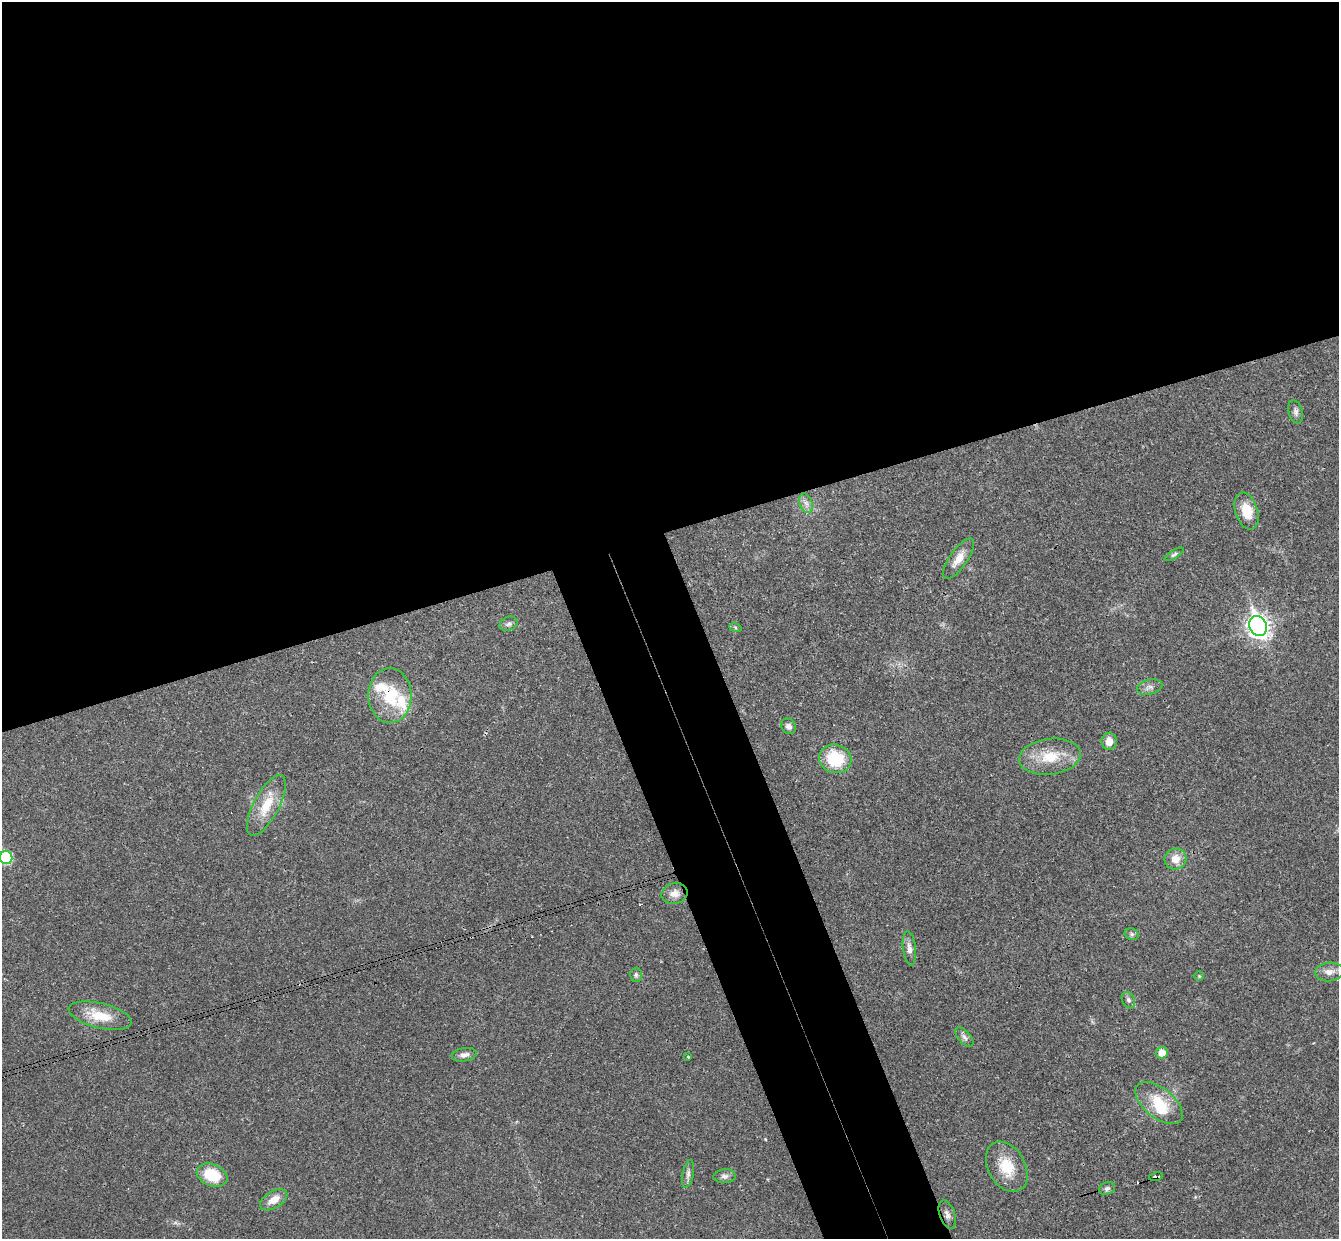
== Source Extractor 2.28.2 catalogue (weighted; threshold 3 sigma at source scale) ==
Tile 2 of 4 x 4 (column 2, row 1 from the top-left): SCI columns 1393-2729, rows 3882-5118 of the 5460 x 5411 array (HDU 1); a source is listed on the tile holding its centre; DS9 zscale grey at full resolution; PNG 1341 x 1241 px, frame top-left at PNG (2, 2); each listed source drawn as its Kron ellipse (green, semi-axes under 4 px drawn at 4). Shown black and unused: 48% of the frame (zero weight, under 3 of 4 exposures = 6% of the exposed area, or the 3 px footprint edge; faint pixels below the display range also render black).
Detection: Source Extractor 2.28.2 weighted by HDU 2 'WHT'; one run over the whole footprint, this tile lists its part. Background 0.0325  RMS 0.0025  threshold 0.0114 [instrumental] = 3 sigma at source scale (4.5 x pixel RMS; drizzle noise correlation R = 1.50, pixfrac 1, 0.05/0.05 arcsec/px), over >= 5 px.
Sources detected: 44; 3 cosmic-ray / hot-pixel residue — neither listed nor drawn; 3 inside a brighter listed object's ellipse — not listed separately; the other 38 listed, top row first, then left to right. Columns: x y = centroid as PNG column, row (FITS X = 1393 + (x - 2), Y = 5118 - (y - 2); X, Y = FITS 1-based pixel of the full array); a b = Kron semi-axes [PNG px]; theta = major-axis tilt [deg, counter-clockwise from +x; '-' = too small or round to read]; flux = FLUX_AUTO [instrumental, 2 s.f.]
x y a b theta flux
1296 412 11 7 -75 0.94
806 503 10 6 -69 1.1
1247 511 19 11 -72 5.2
1174 554 11 4 32 0.57
959 559 24 8 55 3.1
508 624 9 6 22 0.82
1258 626 10 8 -66 160
735 627 6 4 -20 0.36
1150 687 13 7 14 1.2
390 696 27 21 -89 11
789 726 8 7 - 1.1
1109 741 8 7 - 2.3
1050 757 31 18 7 8.1
835 759 16 14 -15 11
266 805 33 12 62 6.6
6 858 6 6 - 17
1175 859 11 10 - 3.1
674 893 13 10 12 2.1
1132 934 7 5 -22 0.57
909 948 17 6 -83 1.5
1329 972 14 9 5 2
636 975 7 6 - 0.54
1199 976 5 5 - 0.3
1128 1000 8 6 -64 0.68
100 1016 32 12 -14 6.8
964 1037 12 6 -47 0.94
1162 1053 6 6 - 3.2
464 1055 13 6 8 1.2
688 1057 3 3 - 0.3
1159 1103 28 14 -39 7.8
1007 1167 27 18 -60 7.2
688 1174 14 5 79 0.99
212 1175 16 11 -22 9
725 1176 11 7 5 0.97
1156 1177 7 3 14 2
1107 1188 8 6 18 0.66
274 1200 15 8 32 2.9
947 1215 15 7 -70 1.2
Overlapping masked pixels (flux is a lower limit): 2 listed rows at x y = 390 696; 1156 1177
Isophote crosses this tile's border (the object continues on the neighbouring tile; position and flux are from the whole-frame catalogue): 1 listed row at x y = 6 858